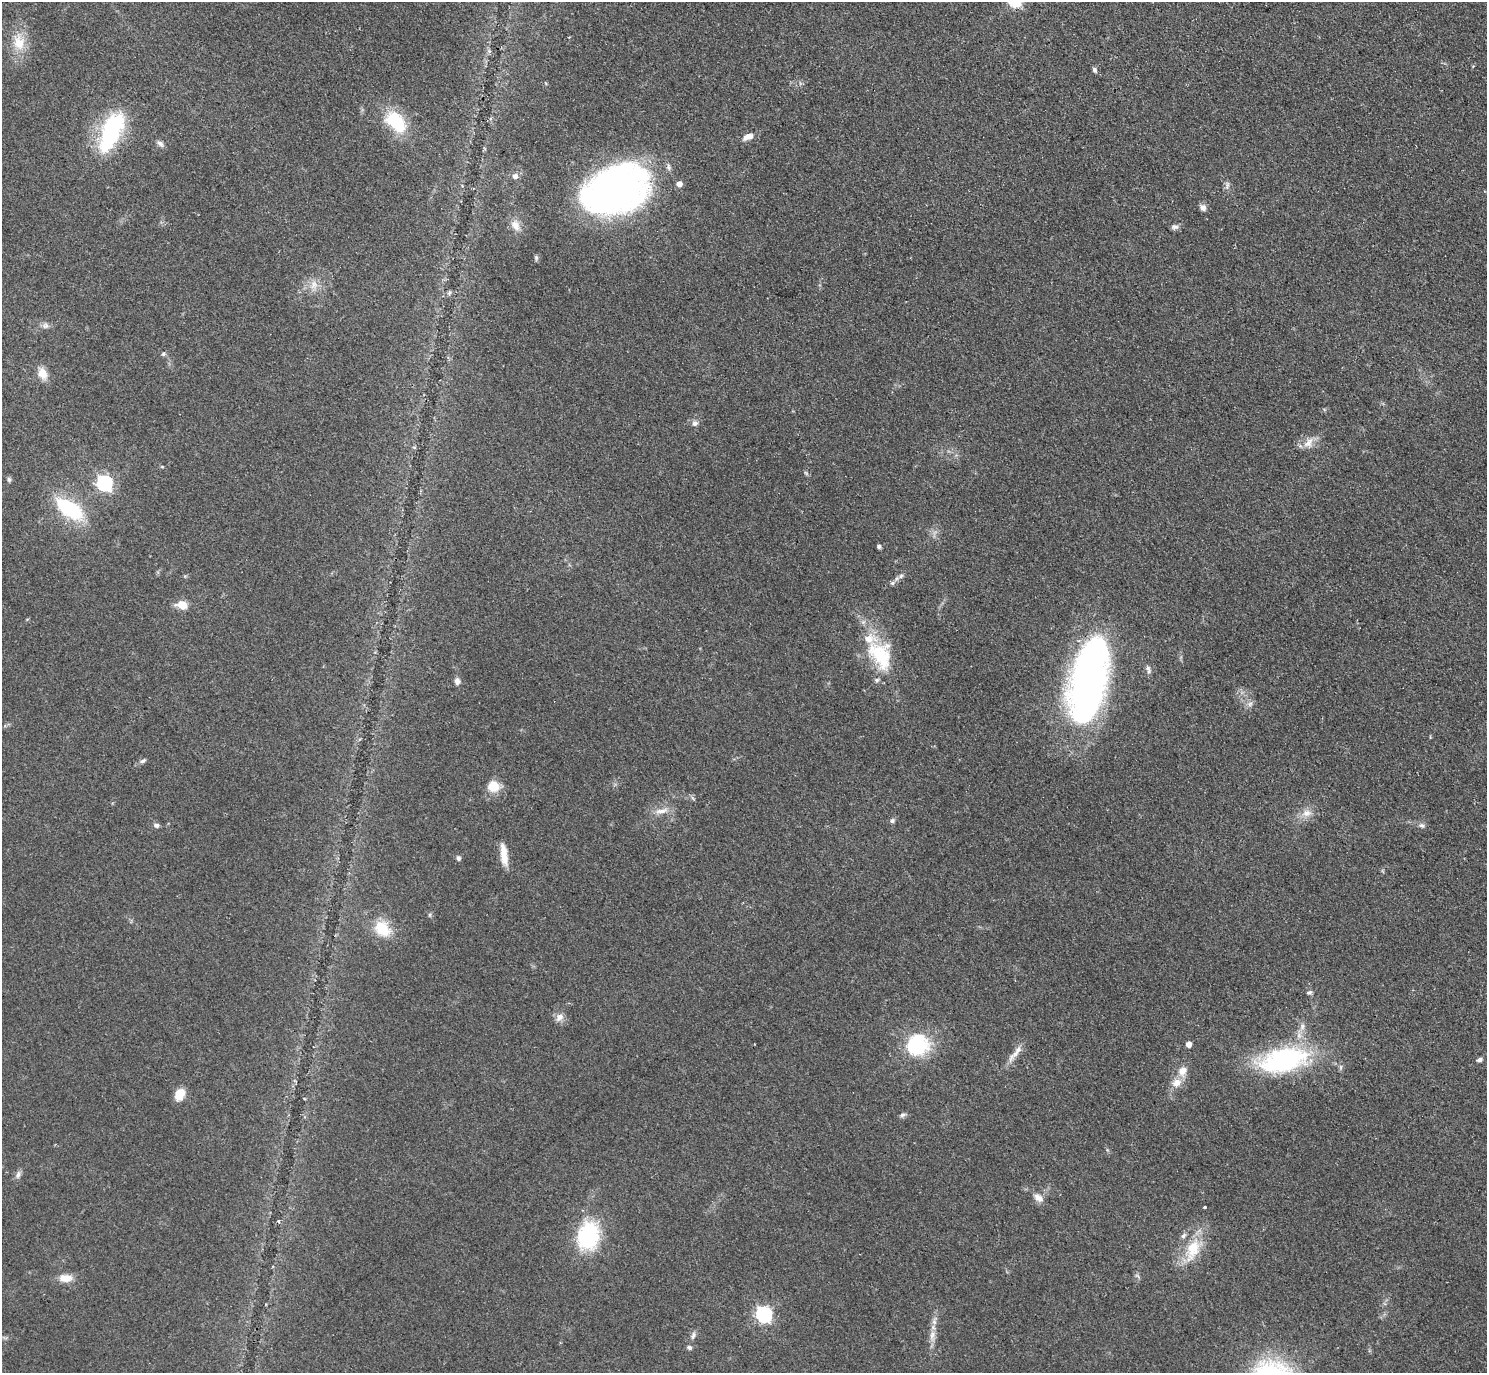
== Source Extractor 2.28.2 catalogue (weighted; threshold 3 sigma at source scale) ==
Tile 10 of 4 x 4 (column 2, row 3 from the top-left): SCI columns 1499-2983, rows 1541-2911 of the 5962 x 5959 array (HDU 1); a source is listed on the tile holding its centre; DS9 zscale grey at full resolution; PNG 1489 x 1375 px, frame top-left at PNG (2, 2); no overlay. Shown black and unused: <1% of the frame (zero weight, under 2 of 3 exposures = <1% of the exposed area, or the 3 px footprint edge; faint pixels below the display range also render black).
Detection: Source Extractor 2.28.2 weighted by HDU 2 'WHT'; one run over the whole footprint, this tile lists its part. Background 0.0783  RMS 0.0078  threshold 0.0353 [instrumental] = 3 sigma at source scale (4.5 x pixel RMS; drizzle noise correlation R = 1.50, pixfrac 1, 0.05/0.05 arcsec/px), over >= 5 px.
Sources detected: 74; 2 inside a brighter object's white glare — not listed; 5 inside a brighter listed object's ellipse — not listed separately; the other 67 listed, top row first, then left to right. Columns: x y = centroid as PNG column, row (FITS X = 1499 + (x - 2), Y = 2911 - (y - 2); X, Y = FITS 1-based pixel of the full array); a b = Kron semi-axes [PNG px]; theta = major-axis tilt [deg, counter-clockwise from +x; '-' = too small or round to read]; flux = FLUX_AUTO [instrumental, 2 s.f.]
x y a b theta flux
19 42 24 16 -76 18
1094 70 7 5 -65 1.9
396 122 29 18 -47 38
109 135 33 20 66 80
748 137 12 7 20 6.2
160 144 10 6 -44 2.6
515 176 6 6 - 3.6
679 184 5 5 - 5.8
1227 185 13 4 79 2.4
616 190 50 32 23 430
1203 207 9 7 -69 3.4
515 225 16 10 -58 6.6
1175 227 10 7 -9 2.6
314 285 13 10 82 7.6
46 326 8 8 - 2.9
163 354 6 5 - 1.5
42 373 13 10 -69 9.1
695 423 9 8 - 2.9
1309 443 17 10 51 7.7
162 467 6 3 -19 0.83
806 473 7 4 -71 1.1
9 479 7 5 79 1.5
104 483 7 6 - 200
70 509 32 15 -34 57
879 546 5 5 - 1.7
901 576 7 5 46 1.9
892 583 8 5 27 1.9
182 605 6 5 - 20
880 655 42 27 -62 48
1148 668 8 6 -68 2.5
457 681 9 7 -68 3.4
1088 681 65 27 79 470
1250 704 7 6 - 2.6
143 761 9 5 32 1.9
493 786 13 13 - 13
661 811 21 6 11 6.8
1307 813 13 10 2 7.3
892 821 7 6 - 2
156 825 7 6 - 2.5
1421 825 9 6 -28 2.5
504 857 22 10 -73 11
458 858 6 6 - 2
382 929 22 17 -40 23
1309 992 8 4 6 1.5
560 1017 11 8 56 5
1302 1026 10 7 86 4.1
1188 1044 4 4 - 6.4
917 1045 23 21 20 58
1015 1054 30 7 48 7.6
1283 1060 58 27 13 120
1479 1060 7 5 25 2.1
1182 1071 13 10 59 8
1176 1083 13 11 36 8.2
180 1094 14 10 67 10
902 1115 8 6 16 2
18 1175 12 5 77 2.8
1038 1198 13 8 -39 5.7
1205 1207 3 3 - 1.8
278 1221 3 3 - 1.8
588 1236 32 25 79 64
1193 1249 34 17 70 28
1137 1276 9 3 -45 1.3
65 1278 15 9 0 9.6
764 1314 7 6 - 210
693 1335 10 5 74 2.6
932 1335 14 7 76 5.6
689 1347 7 5 -26 2